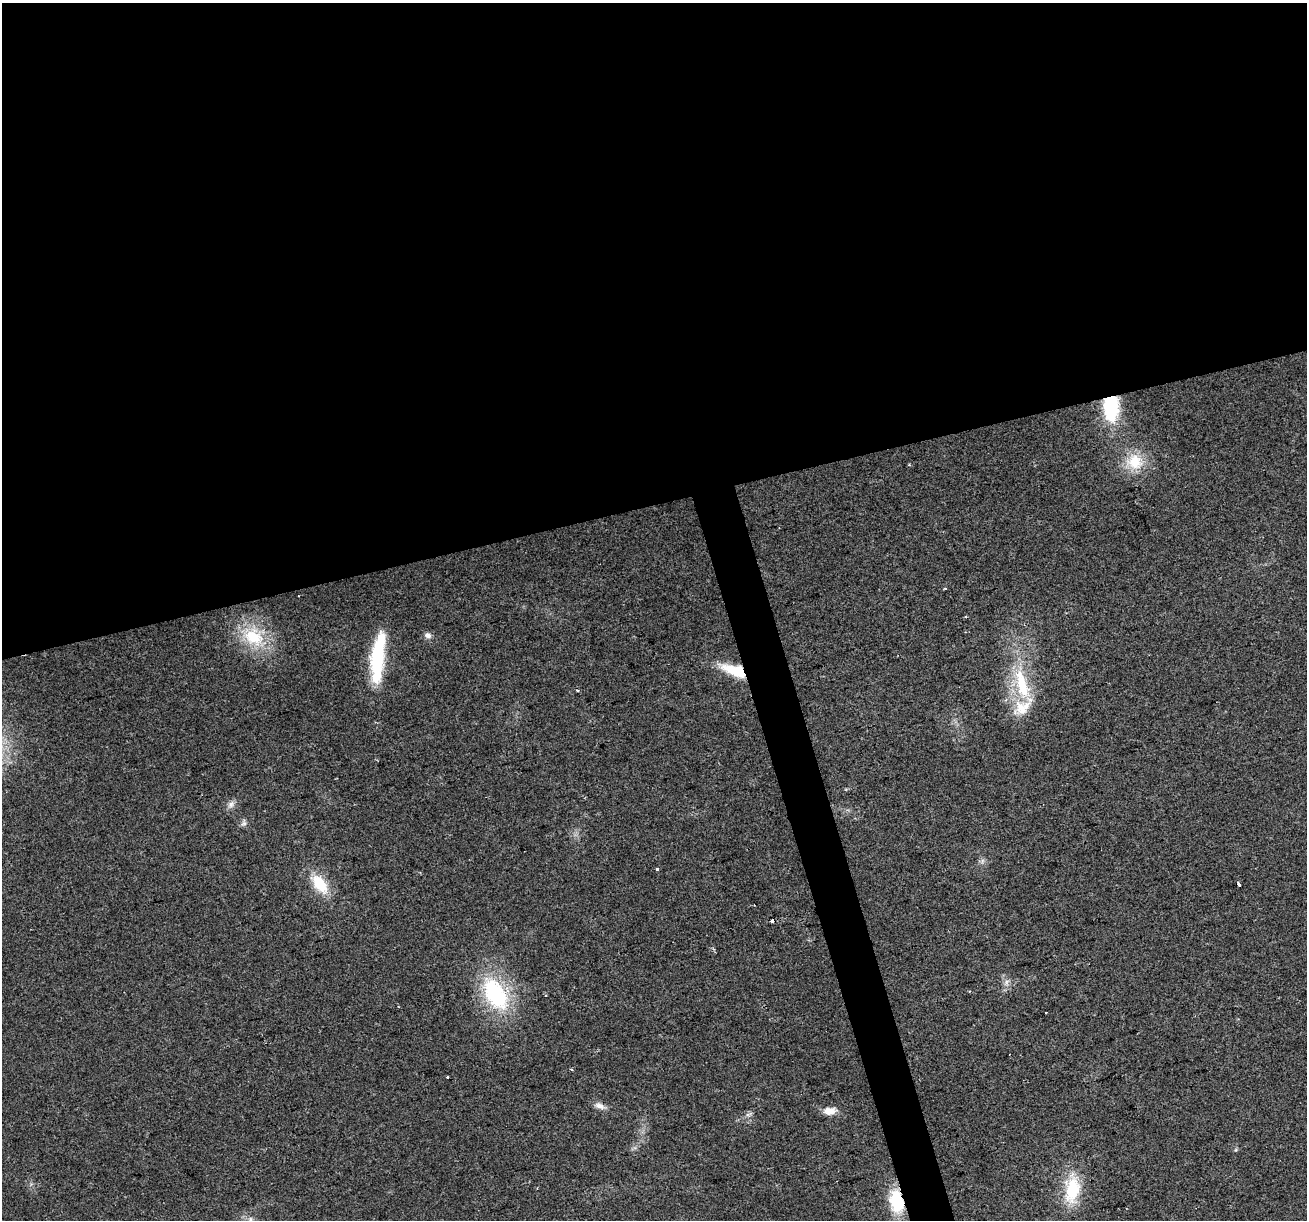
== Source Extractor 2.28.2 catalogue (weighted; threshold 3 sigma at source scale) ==
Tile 2 of 4 x 4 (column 2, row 1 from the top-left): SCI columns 1306-2610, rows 3758-4975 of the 5220 x 5026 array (HDU 1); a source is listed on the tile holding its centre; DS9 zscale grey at full resolution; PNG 1309 x 1222 px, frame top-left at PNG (2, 3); no overlay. Shown black and unused: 43% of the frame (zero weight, under 2 of 3 exposures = <1% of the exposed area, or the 3 px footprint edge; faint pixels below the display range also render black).
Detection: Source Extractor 2.28.2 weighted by HDU 2 'WHT'; one run over the whole footprint, this tile lists its part. Background 0.0564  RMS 0.0086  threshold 0.0389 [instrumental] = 3 sigma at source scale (4.5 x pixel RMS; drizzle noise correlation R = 1.50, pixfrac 1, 0.0396/0.0396 arcsec/px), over >= 5 px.
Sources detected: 30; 4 cosmic-ray / hot-pixel residue — not listed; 2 inside a brighter listed object's ellipse — not listed separately; the other 24 listed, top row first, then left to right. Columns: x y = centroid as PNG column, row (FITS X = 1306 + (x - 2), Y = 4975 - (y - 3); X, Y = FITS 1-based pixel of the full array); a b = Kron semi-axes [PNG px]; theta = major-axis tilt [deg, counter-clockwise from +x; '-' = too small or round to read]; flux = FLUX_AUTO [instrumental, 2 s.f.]
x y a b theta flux
1111 407 25 15 -89 57
1135 462 24 22 -42 27
966 616 3 3 - 1.2
427 635 10 7 -26 3.7
253 637 32 26 -32 44
378 654 54 15 83 59
734 670 31 12 -20 30
1022 685 50 16 -75 49
577 691 4 3 - 0.98
231 804 10 8 43 4.2
244 823 8 5 28 2.4
982 861 7 4 72 1.9
657 869 3 3 - 3.7
320 884 25 14 -54 27
1239 884 4 3 - 3.8
772 921 3 3 - 10
1007 982 8 5 46 2.6
495 994 40 22 -59 85
571 1070 4 3 - 1.1
599 1106 15 8 -23 5.4
829 1111 15 9 3 9.3
1072 1190 34 18 83 40
896 1201 22 13 -78 41
250 1219 7 4 -90 1.6
Overlapping masked pixels (flux is a lower limit): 4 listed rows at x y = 1111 407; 734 670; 772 921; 896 1201